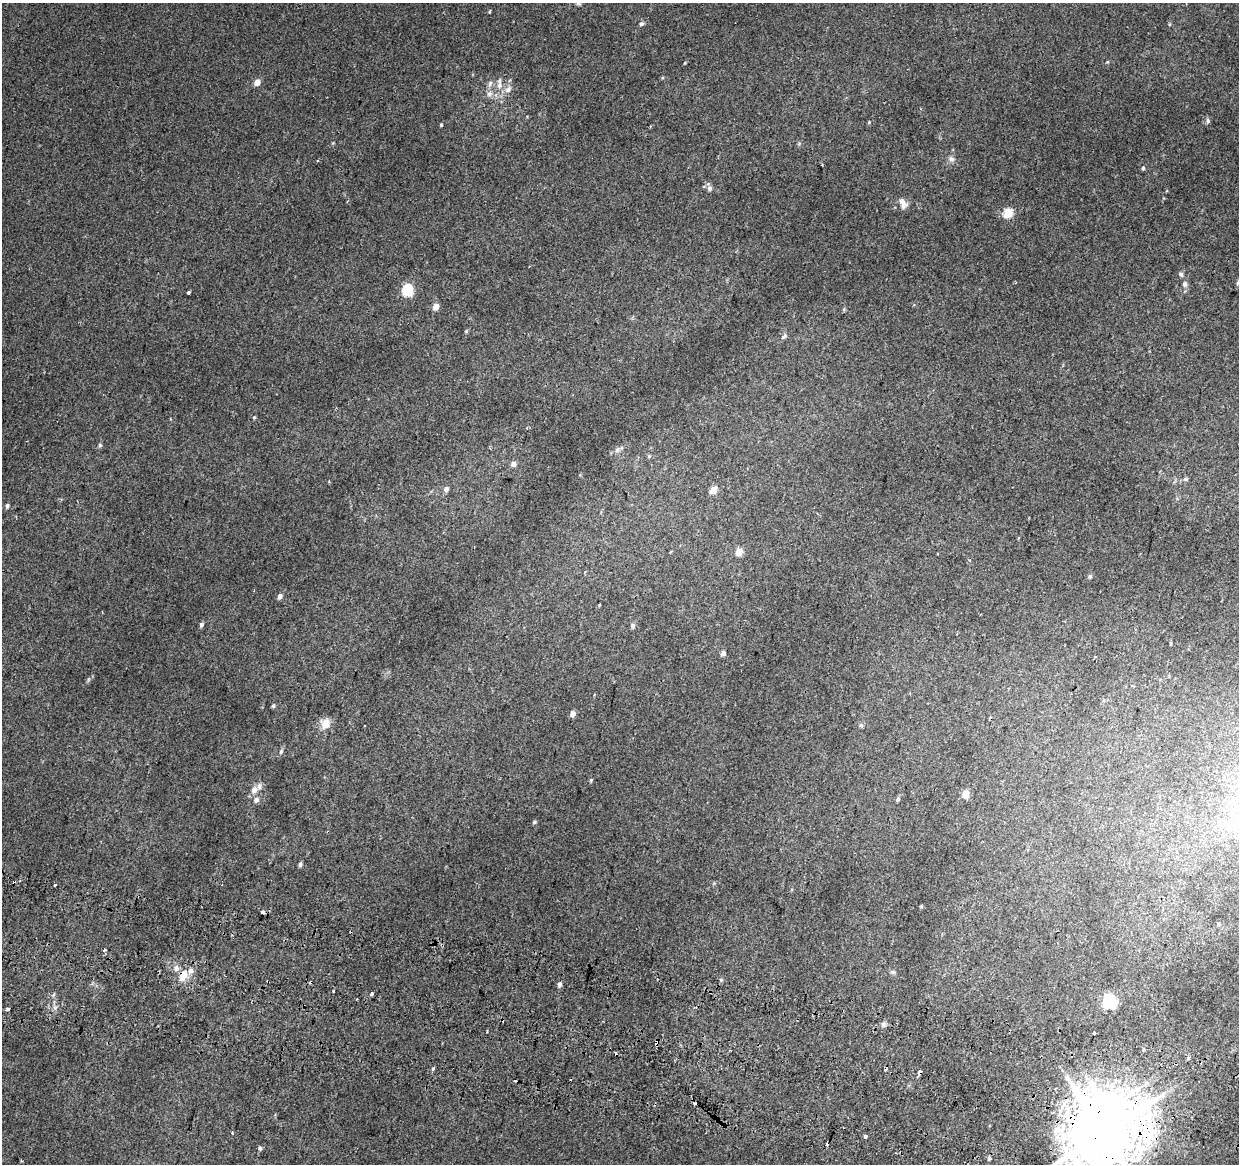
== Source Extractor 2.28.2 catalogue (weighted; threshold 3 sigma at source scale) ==
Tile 6 of 4 x 4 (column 2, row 2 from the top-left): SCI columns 1250-2486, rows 2606-3767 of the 4984 x 5270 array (HDU 1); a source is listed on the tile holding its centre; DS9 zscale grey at full resolution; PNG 1241 x 1166 px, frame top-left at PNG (2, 3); no overlay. Shown black and unused: <1% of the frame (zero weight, under 2 of 3 exposures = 3% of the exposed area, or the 3 px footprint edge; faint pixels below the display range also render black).
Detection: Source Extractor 2.28.2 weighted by HDU 2 'WHT'; one run over the whole footprint, this tile lists its part. Background 0.00417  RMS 0.0043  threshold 0.0193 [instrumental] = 3 sigma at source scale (4.5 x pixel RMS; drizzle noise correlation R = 1.50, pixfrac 1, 0.0396/0.0396 arcsec/px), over >= 5 px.
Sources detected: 96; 1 inside a brighter object's white glare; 13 cosmic-ray / hot-pixel residue — not listed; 2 inside a brighter listed object's ellipse — not listed separately; the other 80 listed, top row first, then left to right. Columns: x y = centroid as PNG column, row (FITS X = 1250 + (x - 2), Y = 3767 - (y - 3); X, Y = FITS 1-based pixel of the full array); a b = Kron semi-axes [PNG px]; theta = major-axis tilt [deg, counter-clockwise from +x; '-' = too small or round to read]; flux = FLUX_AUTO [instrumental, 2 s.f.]
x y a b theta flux
578 3 8 5 -42 1.1
489 12 5 2 - 0.5
641 24 6 5 - 0.88
1107 62 4 3 - 0.42
685 63 4 3 - 0.3
257 82 5 5 - 4.2
490 83 9 5 64 1.3
499 85 9 7 89 2.2
508 89 10 8 38 2.5
490 94 10 7 38 1.9
1208 121 7 5 87 0.89
869 122 4 4 - 0.4
441 125 4 3 - 0.45
951 159 9 7 -34 1.5
1143 168 5 4 - 0.63
709 188 7 6 - 1.2
903 203 15 8 -62 2.9
1008 213 5 5 - 20
1181 274 6 5 - 0.93
1238 283 9 5 42 1.1
1185 284 7 6 - 1.5
407 290 6 5 - 34
188 292 3 3 - 1.1
436 307 5 4 - 6.3
466 331 5 4 - 0.5
784 336 10 5 42 1.1
254 417 5 4 - 0.44
100 445 5 5 - 0.63
617 449 9 6 49 1.4
513 464 6 5 - 2
1185 479 7 5 30 0.9
446 489 7 6 - 1.3
713 490 5 4 - 7.5
7 506 6 5 - 0.87
739 551 5 4 - 8.1
584 572 4 3 - 0.52
1090 576 6 5 - 0.71
280 596 5 5 - 1.8
599 605 3 2 - 0.37
201 625 6 5 - 0.99
633 625 6 5 - 0.96
1171 643 5 3 - 0.4
723 653 5 4 - 2
88 679 6 4 89 0.57
273 706 5 4 - 0.79
573 714 5 4 - 2.9
325 724 8 7 - 6.7
861 725 6 5 - 0.7
281 751 7 5 73 0.88
591 780 6 3 73 0.43
254 790 10 8 54 2.8
965 794 5 5 - 8
898 799 5 4 - 0.96
256 800 7 6 - 1.6
534 822 6 4 23 0.56
300 864 5 4 - 0.98
55 885 3 3 - 1.4
921 906 4 4 - 0.42
263 912 4 3 - 2.1
1218 924 6 4 -88 0.52
104 950 3 3 - 1.1
176 968 8 6 -82 1.9
893 972 7 6 - 0.85
184 975 11 7 63 6.6
560 984 5 4 - 1.4
371 994 4 3 - 1.7
54 995 8 3 68 0.54
357 999 2 2 - 0.32
1109 1001 6 6 - 92
7 1009 3 3 - 5.4
884 1024 7 6 - 1.2
1093 1033 3 3 - 2.3
1188 1058 4 3 - 1.1
433 1068 3 3 - 2.4
920 1072 5 3 - 1.9
1067 1112 18 7 68 6.7
1103 1133 20 17 26 4200
865 1137 4 3 - 1.5
260 1148 5 4 - 0.8
21 1161 3 2 - 0.47
Overlapping masked pixels (flux is a lower limit): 3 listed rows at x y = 184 975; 920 1072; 1103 1133
Isophote crosses this tile's border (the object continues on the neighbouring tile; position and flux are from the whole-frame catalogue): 3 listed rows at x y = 578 3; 1238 283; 1103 1133